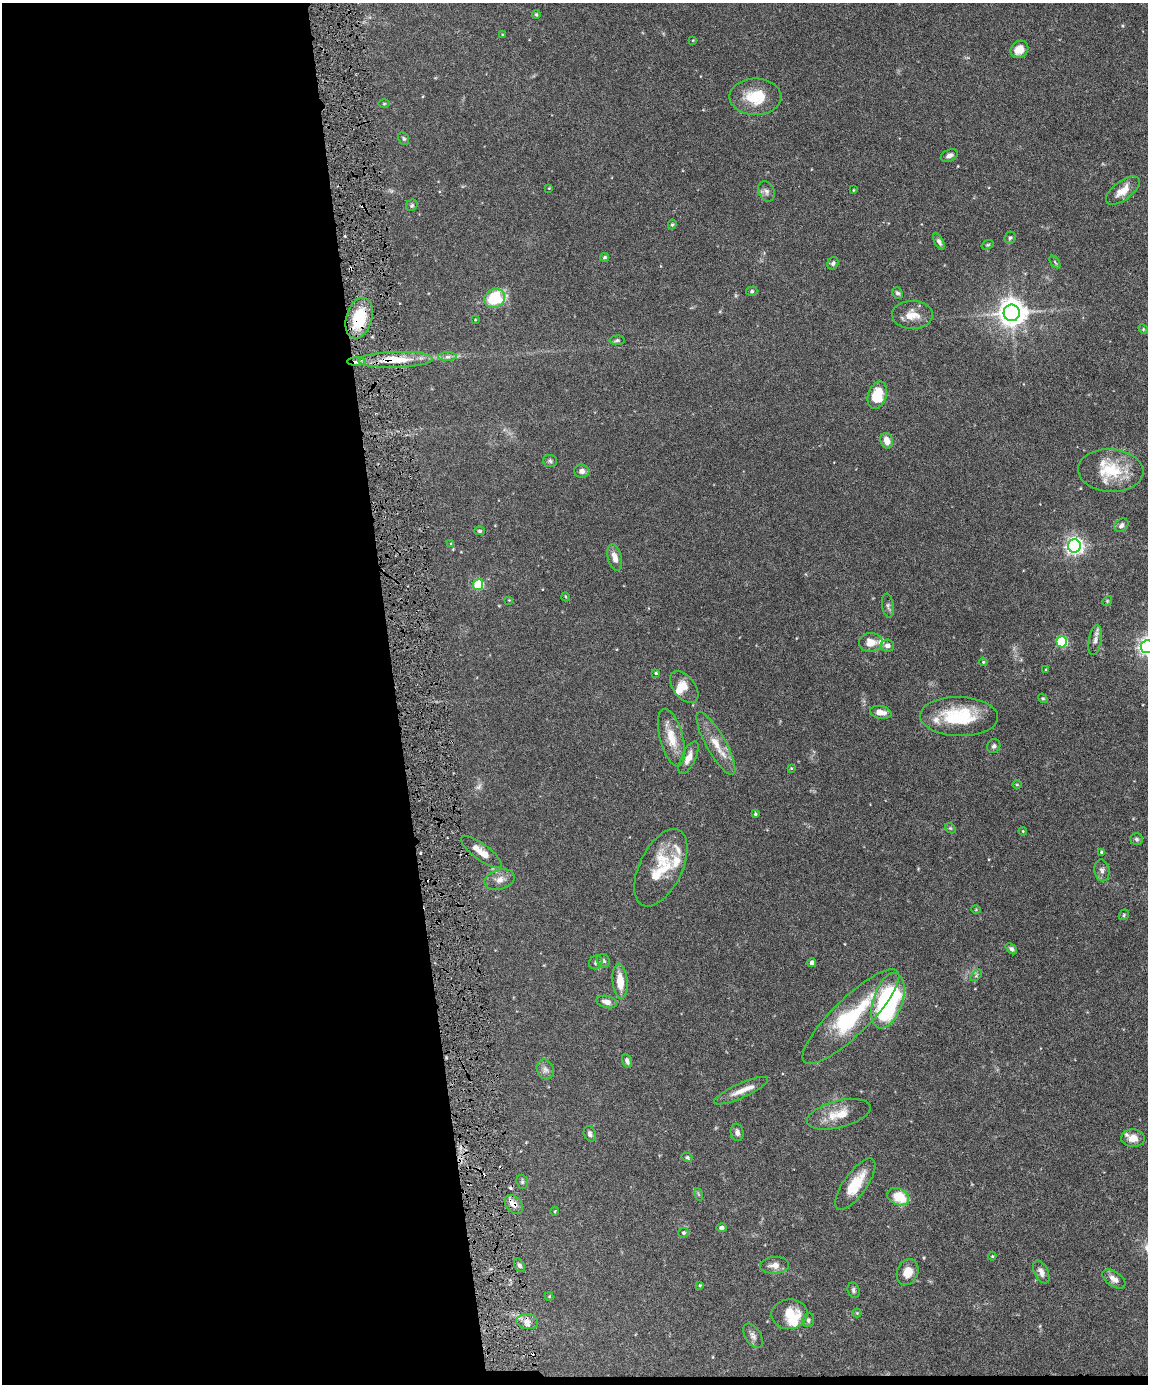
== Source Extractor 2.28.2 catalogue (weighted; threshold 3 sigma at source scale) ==
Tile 9 of 4 x 3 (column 1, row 3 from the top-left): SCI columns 2-1147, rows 239-1620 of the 4586 x 4516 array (HDU 1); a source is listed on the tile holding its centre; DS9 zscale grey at full resolution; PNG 1150 x 1386 px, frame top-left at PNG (2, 3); each listed source drawn as its Kron ellipse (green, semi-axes under 4 px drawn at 4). Shown black and unused: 35% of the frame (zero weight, under 4 of 8 exposures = <1% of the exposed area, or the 3 px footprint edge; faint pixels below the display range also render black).
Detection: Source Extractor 2.28.2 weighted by HDU 2 'WHT'; one run over the whole footprint, this tile lists its part. Background 0.0981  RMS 0.0031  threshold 0.0127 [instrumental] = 3 sigma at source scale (4.09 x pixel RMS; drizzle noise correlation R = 1.36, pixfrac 0.8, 0.05/0.05 arcsec/px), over >= 5 px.
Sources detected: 130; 2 too faint to see at this stretch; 1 inside a brighter object's white glare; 5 cosmic-ray / hot-pixel residue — neither listed nor drawn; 7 inside a brighter listed object's ellipse — not listed separately; the other 115 listed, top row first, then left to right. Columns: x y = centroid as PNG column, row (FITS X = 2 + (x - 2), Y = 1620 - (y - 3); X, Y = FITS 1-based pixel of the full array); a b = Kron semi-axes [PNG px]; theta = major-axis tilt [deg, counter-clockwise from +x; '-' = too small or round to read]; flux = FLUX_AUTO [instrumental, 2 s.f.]
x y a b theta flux
536 15 4 3 - 0.35
503 35 4 4 - 0.25
693 40 4 2 - 0.18
1019 49 9 8 - 3.2
755 97 26 18 0 8.5
384 104 6 4 1 0.31
404 138 7 5 -63 0.43
949 156 9 6 24 1.1
549 188 3 3 - 0.18
853 190 4 2 - 0.18
766 191 10 8 -66 1.1
1123 191 20 9 37 4.1
412 205 6 5 - 0.47
672 224 5 4 - 0.33
1010 238 6 5 - 0.56
939 242 9 4 -63 0.77
988 245 6 4 19 0.35
605 257 4 4 - 0.47
1055 262 7 3 -53 0.4
833 263 6 5 - 0.58
752 291 6 4 16 0.42
897 293 6 5 - 0.63
495 298 10 9 - 15
1012 313 8 8 - 350
912 315 20 14 -1 4
359 318 21 13 73 13
475 320 3 3 - 0.21
1143 329 5 4 - 0.31
617 340 7 4 2 0.5
448 357 9 4 0 0.77
395 360 37 8 1 8.1
356 362 9 4 1 0.99
877 395 14 9 71 7.7
887 441 8 6 -71 2.6
550 461 7 6 - 0.57
1111 470 33 21 -4 11
582 471 7 6 - 1.4
1121 525 7 6 - 1
479 531 5 4 - 0.38
451 544 4 4 - 0.35
1074 546 6 6 - 110
615 557 14 7 -75 2.3
478 585 5 5 - 18
566 597 4 3 - 0.23
509 600 3 3 - 0.17
1107 601 5 4 - 0.35
888 606 12 5 -82 0.84
1095 640 15 6 80 1.4
871 642 12 9 1 3.1
1062 642 5 5 - 22
887 645 7 6 - 1.2
1147 647 6 6 - 110
983 662 4 3 - 0.29
1046 670 4 3 - 0.29
656 673 3 3 - 0.3
684 687 18 11 -53 3
1043 698 5 4 - 0.35
881 712 11 6 -10 2.3
959 716 39 19 -2 16
671 738 30 11 -75 5.3
716 744 35 10 -61 5.3
994 746 7 6 - 0.8
688 758 18 7 64 2.3
791 768 3 3 - 0.24
1017 785 5 3 - 0.21
755 814 4 4 - 0.37
950 828 6 4 -42 0.37
1023 831 4 3 - 0.25
1137 839 6 5 - 0.55
481 852 24 8 -36 3.5
1101 852 3 3 - 0.28
661 868 42 21 64 12
1102 870 11 7 -82 1.2
500 880 15 9 15 2.1
976 910 5 3 - 0.23
1124 915 6 4 50 0.34
1011 949 6 4 -40 0.67
603 961 7 6 - 0.69
596 962 7 6 - 0.65
812 963 4 4 - 1.1
976 975 7 4 45 0.4
620 981 18 7 -84 4.4
888 1001 29 14 71 48
607 1002 10 6 -14 1.7
851 1017 65 18 44 23
627 1061 7 4 -70 0.77
545 1069 10 8 -65 1.2
741 1091 29 7 24 3.3
839 1114 32 13 14 5.9
737 1132 9 6 -80 1.2
590 1134 8 5 -68 0.82
1133 1138 12 9 -1 2.6
687 1157 6 4 -29 0.39
522 1182 7 5 -71 0.5
855 1184 30 11 54 7.9
698 1194 6 4 -71 0.34
898 1197 11 8 -24 7.6
514 1204 11 7 -47 2.1
555 1211 4 3 - 0.23
722 1228 5 4 - 0.8
683 1233 5 4 - 0.46
992 1256 4 4 - 0.28
519 1265 7 4 -61 0.61
774 1265 14 8 3 2
908 1272 13 10 67 3.3
1041 1272 12 7 -64 1.5
1114 1279 13 7 -35 1.8
700 1285 3 3 - 0.24
853 1290 8 5 -73 0.63
549 1296 4 4 - 0.23
857 1313 4 4 - 0.25
789 1314 18 15 7 6.7
808 1320 7 5 84 0.68
527 1322 11 7 -8 1.7
753 1336 13 8 -58 1.2
Overlapping masked pixels (flux is a lower limit): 4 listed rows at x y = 359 318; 395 360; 356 362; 514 1204
Isophote crosses this tile's border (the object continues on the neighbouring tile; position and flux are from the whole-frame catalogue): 1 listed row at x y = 1147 647